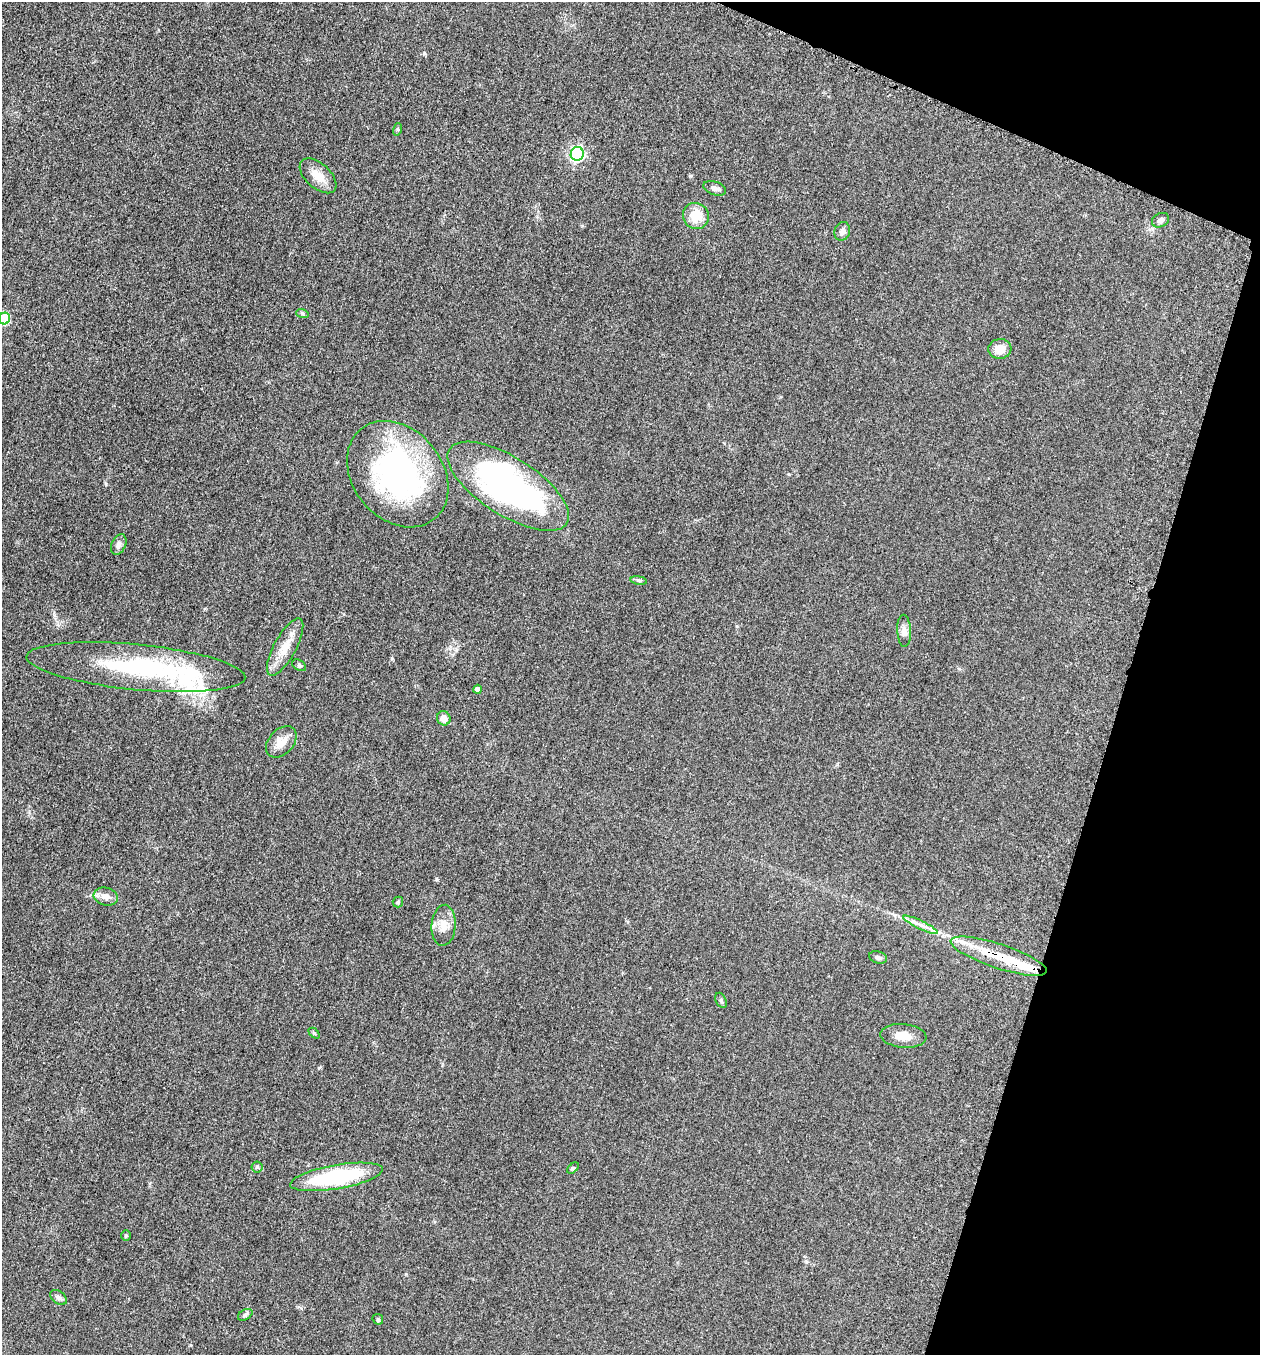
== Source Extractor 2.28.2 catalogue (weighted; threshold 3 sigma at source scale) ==
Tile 8 of 4 x 4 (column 4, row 2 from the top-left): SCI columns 3969-5226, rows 2723-4075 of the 5505 x 5461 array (HDU 1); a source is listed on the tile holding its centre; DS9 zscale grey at full resolution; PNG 1262 x 1357 px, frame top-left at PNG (2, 2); each listed source drawn as its Kron ellipse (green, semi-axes under 4 px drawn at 4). Shown black and unused: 15% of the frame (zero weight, under 3 of 5 exposures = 3% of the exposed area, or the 3 px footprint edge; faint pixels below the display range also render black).
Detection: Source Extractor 2.28.2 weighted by HDU 2 'WHT'; one run over the whole footprint, this tile lists its part. Background 0.0606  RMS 0.0062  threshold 0.0279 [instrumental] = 3 sigma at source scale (4.5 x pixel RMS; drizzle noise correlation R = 1.50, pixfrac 1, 0.05/0.05 arcsec/px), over >= 5 px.
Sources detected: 42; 2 inside a brighter object's white glare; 1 long thin detection or spike segment (spike, bleed or trail) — neither listed nor drawn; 2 inside a brighter listed object's ellipse — not listed separately; the other 37 listed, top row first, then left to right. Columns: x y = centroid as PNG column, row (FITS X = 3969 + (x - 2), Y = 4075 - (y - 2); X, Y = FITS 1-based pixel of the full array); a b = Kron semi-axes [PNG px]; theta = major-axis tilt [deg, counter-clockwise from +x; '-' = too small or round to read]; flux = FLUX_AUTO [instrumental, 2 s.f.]
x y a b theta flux
398 129 6 4 73 0.82
577 154 7 6 - 120
318 176 22 12 -42 8.5
715 188 12 6 -19 2.4
696 216 13 13 - 11
1161 220 9 7 27 2.3
842 231 9 7 72 2.5
302 313 6 4 -19 0.85
4 318 6 5 - 36
1000 349 11 10 - 7.1
398 474 58 45 -50 130
508 486 69 29 -32 190
119 545 11 7 65 2.7
639 580 8 4 -9 1.1
904 631 16 7 -88 3
285 647 32 11 61 11
299 665 8 5 -32 1.2
136 667 110 23 -6 79
477 689 4 4 - 3.4
444 718 7 6 - 5.2
281 742 18 12 46 7.6
106 896 12 9 -12 4.5
398 902 5 5 - 0.95
444 925 20 12 86 7.6
921 925 19 3 -26 3.4
999 956 50 12 -18 23
878 957 9 6 -19 1.8
721 1000 8 5 -64 1.2
314 1033 6 4 -45 0.76
903 1036 23 12 -5 8.4
257 1167 5 5 - 1.1
573 1168 7 4 44 0.8
337 1177 47 12 10 59
126 1235 5 4 - 0.78
58 1297 9 6 -38 1.7
245 1315 8 5 30 1.2
378 1319 6 5 - 0.83
Overlapping masked pixels (flux is a lower limit): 1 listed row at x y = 999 956
Isophote crosses this tile's border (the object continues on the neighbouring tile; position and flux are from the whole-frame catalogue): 1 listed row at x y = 4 318
Unlisted compact peaks at least as high as the median listed source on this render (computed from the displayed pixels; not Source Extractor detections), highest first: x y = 424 53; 106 484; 690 176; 392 658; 436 879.